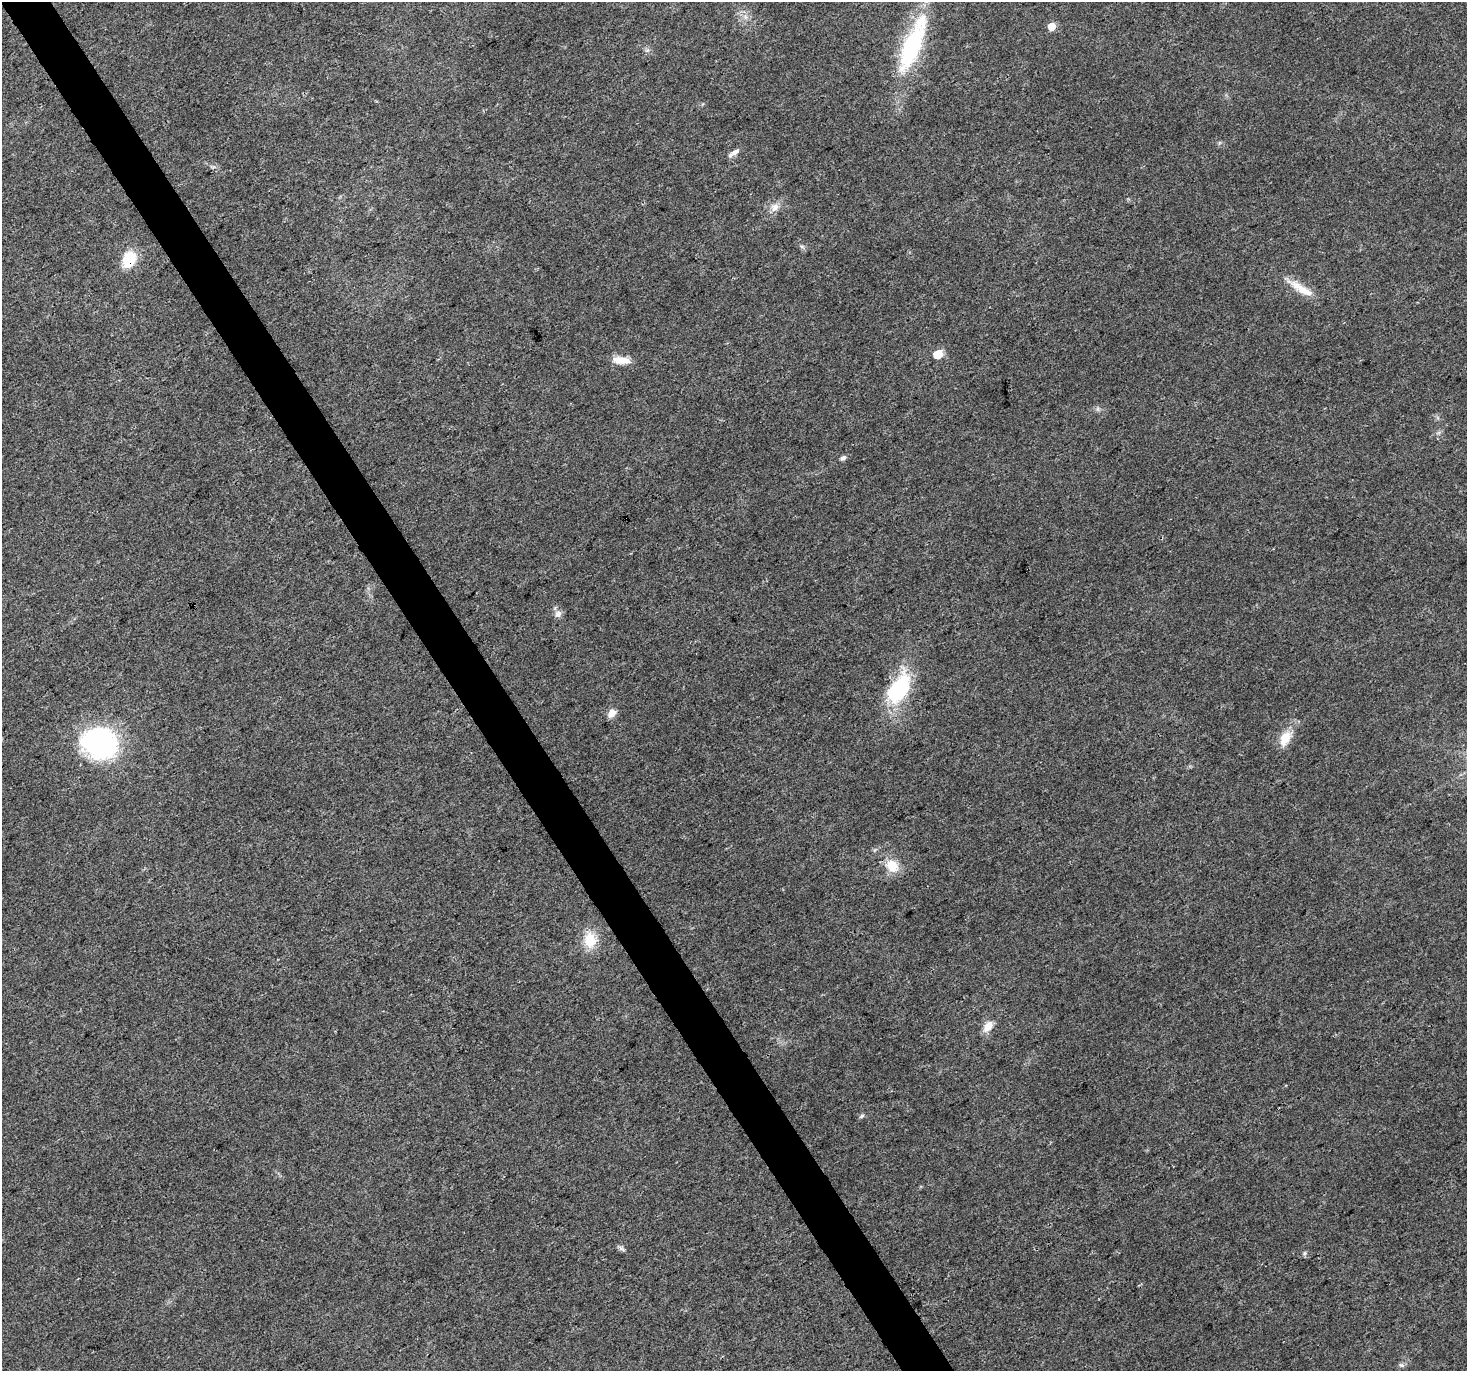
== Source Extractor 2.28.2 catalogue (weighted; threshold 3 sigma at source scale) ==
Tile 11 of 4 x 4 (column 3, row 3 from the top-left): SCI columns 2929-4393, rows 1483-2851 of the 5861 x 5766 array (HDU 1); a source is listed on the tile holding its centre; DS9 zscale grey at full resolution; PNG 1469 x 1373 px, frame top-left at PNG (2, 2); no overlay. Shown black and unused: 3% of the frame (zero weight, under 3 of 4 exposures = <1% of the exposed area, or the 3 px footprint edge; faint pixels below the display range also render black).
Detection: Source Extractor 2.28.2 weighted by HDU 2 'WHT'; one run over the whole footprint, this tile lists its part. Background 0.0257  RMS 0.0034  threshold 0.0154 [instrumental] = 3 sigma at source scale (4.5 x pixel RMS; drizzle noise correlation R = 1.50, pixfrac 1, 0.0396/0.0396 arcsec/px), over >= 5 px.
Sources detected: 22; all 22 listed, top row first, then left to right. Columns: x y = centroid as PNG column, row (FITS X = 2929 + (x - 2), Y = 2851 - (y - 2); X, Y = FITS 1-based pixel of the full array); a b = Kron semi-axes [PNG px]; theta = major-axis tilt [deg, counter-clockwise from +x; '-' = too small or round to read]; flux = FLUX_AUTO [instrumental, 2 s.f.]
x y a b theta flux
1052 26 5 5 - 5.5
912 45 73 20 68 35
735 152 13 6 35 1.8
775 207 13 9 60 2.5
802 247 7 4 -20 0.62
129 259 19 13 65 10
1301 288 40 9 -31 6.7
938 354 6 5 - 9.8
621 360 21 9 -7 4.7
843 458 6 5 - 1.2
558 614 9 9 - 1.8
899 689 26 15 58 37
612 713 11 9 53 2.4
1285 738 17 11 64 6.6
100 743 43 34 -17 49
892 866 19 15 -52 6.3
590 940 23 18 -85 7.6
988 1026 16 9 53 3.5
862 1116 7 4 45 0.61
621 1248 10 5 -36 0.9
1305 1253 7 4 89 0.55
1402 1365 7 5 -20 0.83
Overlapping masked pixels (flux is a lower limit): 1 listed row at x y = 129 259